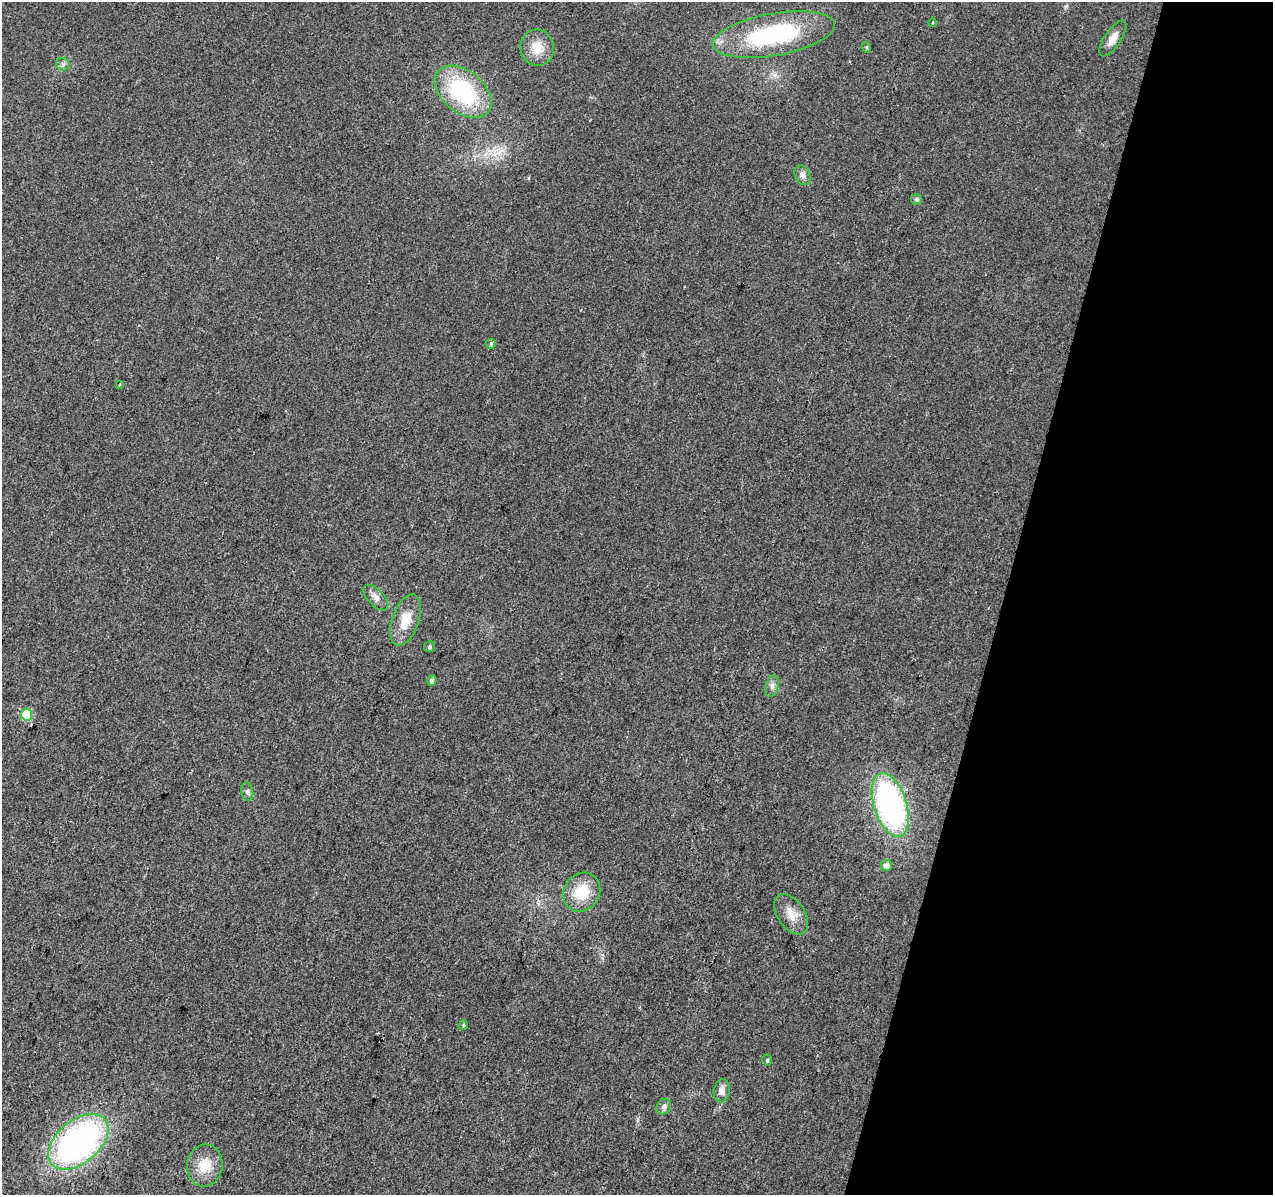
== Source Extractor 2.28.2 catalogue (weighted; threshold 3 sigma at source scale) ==
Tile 8 of 4 x 4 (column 4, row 2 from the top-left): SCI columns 3820-5090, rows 2670-3862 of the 5090 x 5277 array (HDU 1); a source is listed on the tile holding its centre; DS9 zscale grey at full resolution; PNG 1275 x 1197 px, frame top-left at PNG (2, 2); each listed source drawn as its Kron ellipse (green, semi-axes under 4 px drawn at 4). Shown black and unused: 21% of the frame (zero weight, under 2 of 3 exposures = <1% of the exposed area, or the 3 px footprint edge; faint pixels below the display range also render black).
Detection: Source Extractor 2.28.2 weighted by HDU 2 'WHT'; one run over the whole footprint, this tile lists its part. Background 0.0226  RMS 0.006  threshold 0.0272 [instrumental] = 3 sigma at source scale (4.5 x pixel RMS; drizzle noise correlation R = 1.50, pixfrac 1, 0.0396/0.0396 arcsec/px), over >= 5 px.
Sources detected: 29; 1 cosmic-ray / hot-pixel residue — neither listed nor drawn; the other 28 listed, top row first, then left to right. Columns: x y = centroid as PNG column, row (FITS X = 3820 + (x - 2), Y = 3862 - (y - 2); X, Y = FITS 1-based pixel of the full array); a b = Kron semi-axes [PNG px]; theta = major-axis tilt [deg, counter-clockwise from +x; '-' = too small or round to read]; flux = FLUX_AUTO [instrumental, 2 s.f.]
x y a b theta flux
932 23 4 3 - 0.45
774 35 62 21 10 75
1113 38 21 8 57 6.1
866 47 5 3 - 0.76
537 48 18 16 -76 11
63 64 7 6 - 1.6
463 92 32 21 -39 58
802 175 10 7 -66 2.6
916 199 5 5 - 1.3
491 344 5 5 - 0.92
120 384 3 3 - 1.3
376 597 16 8 -46 3.7
405 620 27 13 71 13
429 647 6 5 - 1.2
432 681 5 4 - 1.6
772 686 11 6 76 2.3
27 715 6 5 - 30
247 792 9 6 -80 1.7
890 805 33 16 -72 160
886 866 5 5 - 3.1
582 892 20 17 56 18
791 914 23 13 -56 8.5
463 1025 5 4 - 0.75
767 1060 5 5 - 0.78
722 1091 12 8 79 4.6
664 1107 8 7 - 1.9
78 1142 35 21 40 180
205 1165 21 17 82 13